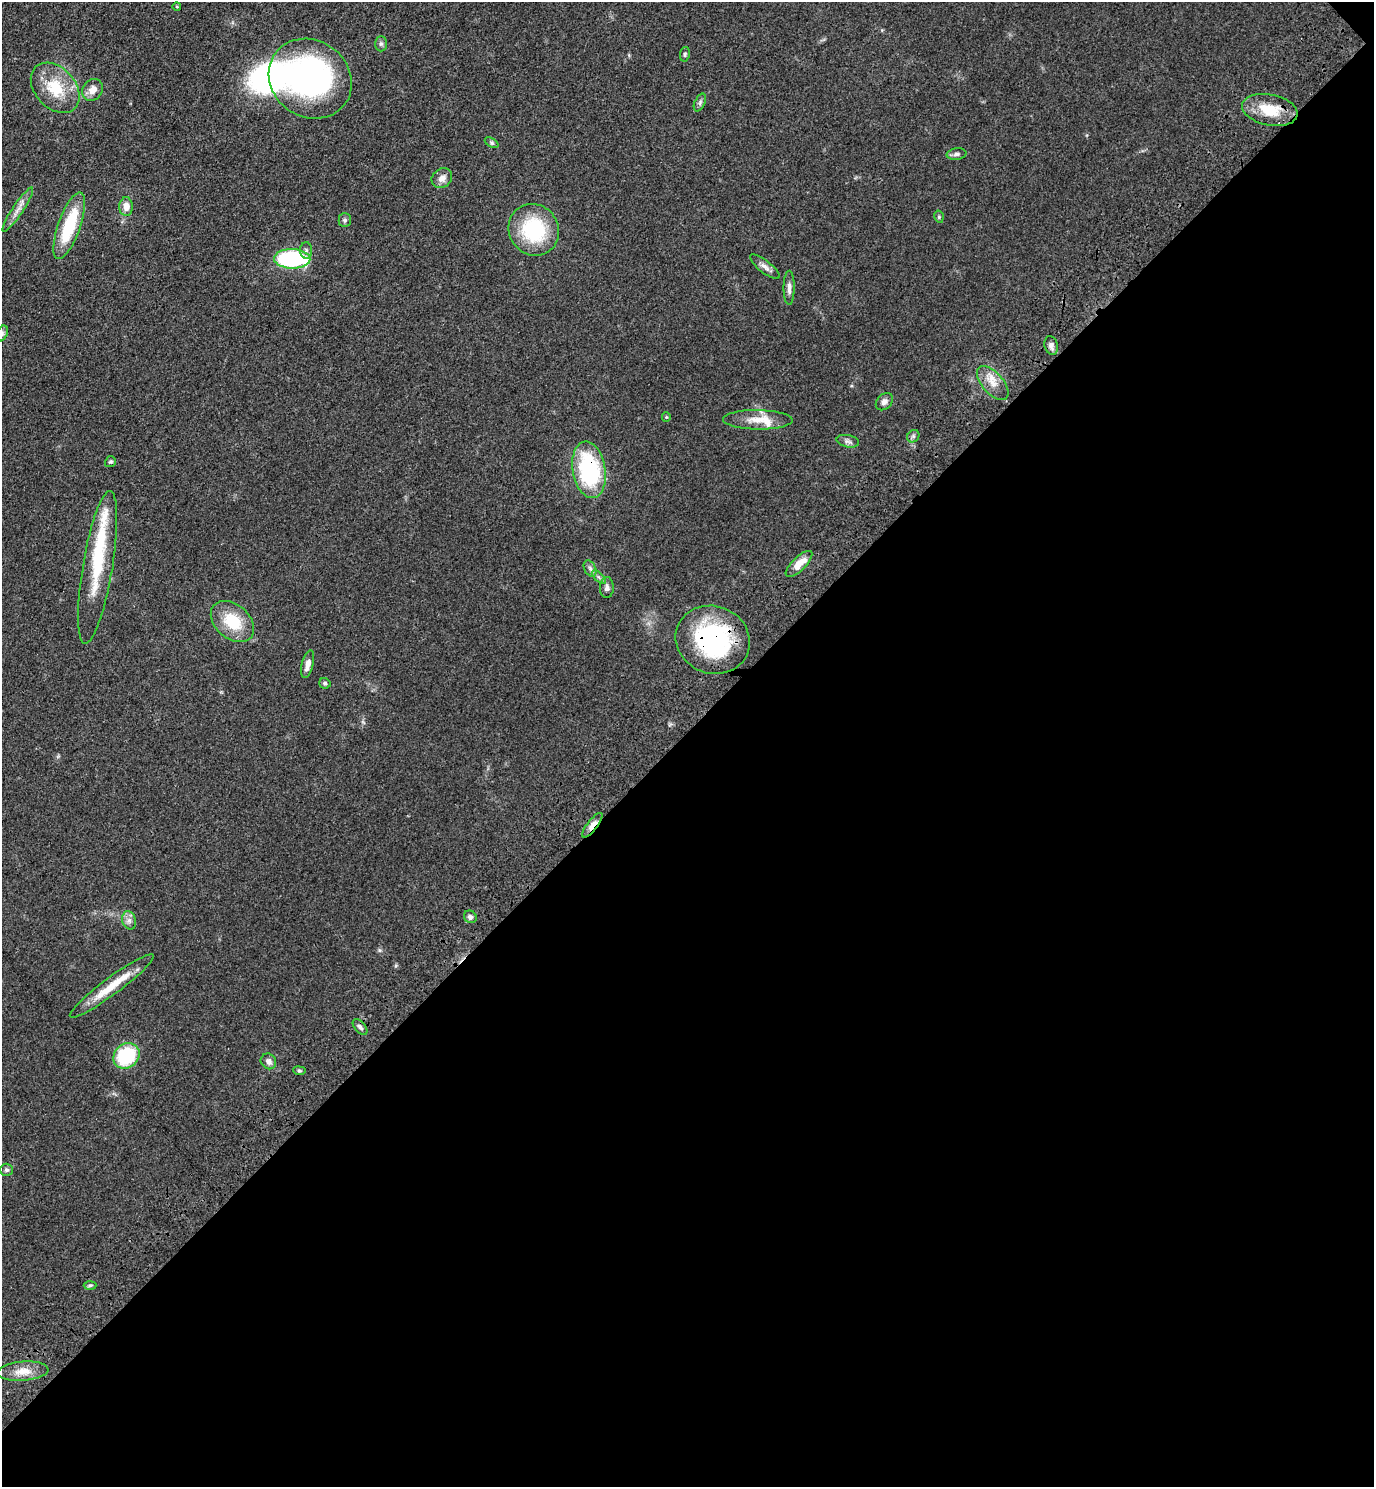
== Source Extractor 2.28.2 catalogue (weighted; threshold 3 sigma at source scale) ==
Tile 12 of 4 x 4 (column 4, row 3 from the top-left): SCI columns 4499-5870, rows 1573-3057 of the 6111 x 6115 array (HDU 1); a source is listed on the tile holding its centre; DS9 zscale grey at full resolution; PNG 1376 x 1489 px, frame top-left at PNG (2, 2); each listed source drawn as its Kron ellipse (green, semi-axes under 4 px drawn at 4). Shown black and unused: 51% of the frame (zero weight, under 3 of 4 exposures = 6% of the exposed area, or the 3 px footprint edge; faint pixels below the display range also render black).
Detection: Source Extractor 2.28.2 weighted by HDU 2 'WHT'; one run over the whole footprint, this tile lists its part. Background 0.0752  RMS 0.0062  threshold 0.0277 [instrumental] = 3 sigma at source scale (4.5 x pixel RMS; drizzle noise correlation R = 1.50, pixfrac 1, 0.05/0.05 arcsec/px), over >= 5 px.
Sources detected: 56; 1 inside a brighter object's white glare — neither listed nor drawn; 4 inside a brighter listed object's ellipse — not listed separately; the other 51 listed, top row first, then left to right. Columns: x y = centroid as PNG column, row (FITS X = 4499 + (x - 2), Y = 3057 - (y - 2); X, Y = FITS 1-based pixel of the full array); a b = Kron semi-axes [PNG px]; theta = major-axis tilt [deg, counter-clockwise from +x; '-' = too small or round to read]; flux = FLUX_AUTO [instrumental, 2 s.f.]
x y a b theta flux
177 7 4 3 - 0.5
381 44 7 6 - 1.4
685 54 7 5 80 1.2
310 79 43 38 -37 160
55 88 28 20 -48 24
93 90 11 9 51 5.7
700 102 9 5 64 1.6
1270 110 28 15 -11 19
492 143 7 4 -32 1.1
957 154 10 6 8 1.8
442 178 11 9 38 4.3
126 207 9 7 -90 5.9
18 210 26 5 56 5.2
939 217 6 4 -78 0.97
345 220 7 6 - 1.6
69 226 35 11 70 33
534 230 26 24 -56 47
306 250 8 6 89 1.8
292 259 18 9 -1 75
765 267 18 6 -39 3.4
789 288 17 5 90 3.2
2 333 8 5 65 1.4
1051 345 9 6 -75 2.7
993 383 20 10 -48 8.2
884 402 10 7 45 2.7
666 417 5 4 - 0.73
758 420 35 9 -1 11
913 436 7 5 46 1.5
848 441 11 6 -11 2.2
110 462 6 5 - 1
589 470 28 16 -81 67
799 564 17 7 45 9
98 567 77 15 80 34
590 568 9 5 -63 2
599 577 9 3 -45 1.4
607 588 10 7 89 2.4
232 622 24 17 -40 23
713 640 37 33 -21 90
308 664 14 6 76 4.3
325 683 6 5 - 1.2
592 825 15 5 52 6.3
470 917 7 6 - 1.8
129 920 9 7 -75 2.8
112 986 52 8 37 19
360 1027 9 5 -49 1.8
126 1056 14 12 42 39
268 1061 8 7 - 3.2
299 1071 6 4 -8 0.96
7 1170 6 6 - 1.4
90 1285 6 4 3 1.1
23 1371 25 9 5 8.8
Overlapping masked pixels (flux is a lower limit): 3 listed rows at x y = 589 470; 713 640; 592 825
Isophote crosses this tile's border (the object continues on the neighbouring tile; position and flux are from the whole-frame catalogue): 1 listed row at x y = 2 333